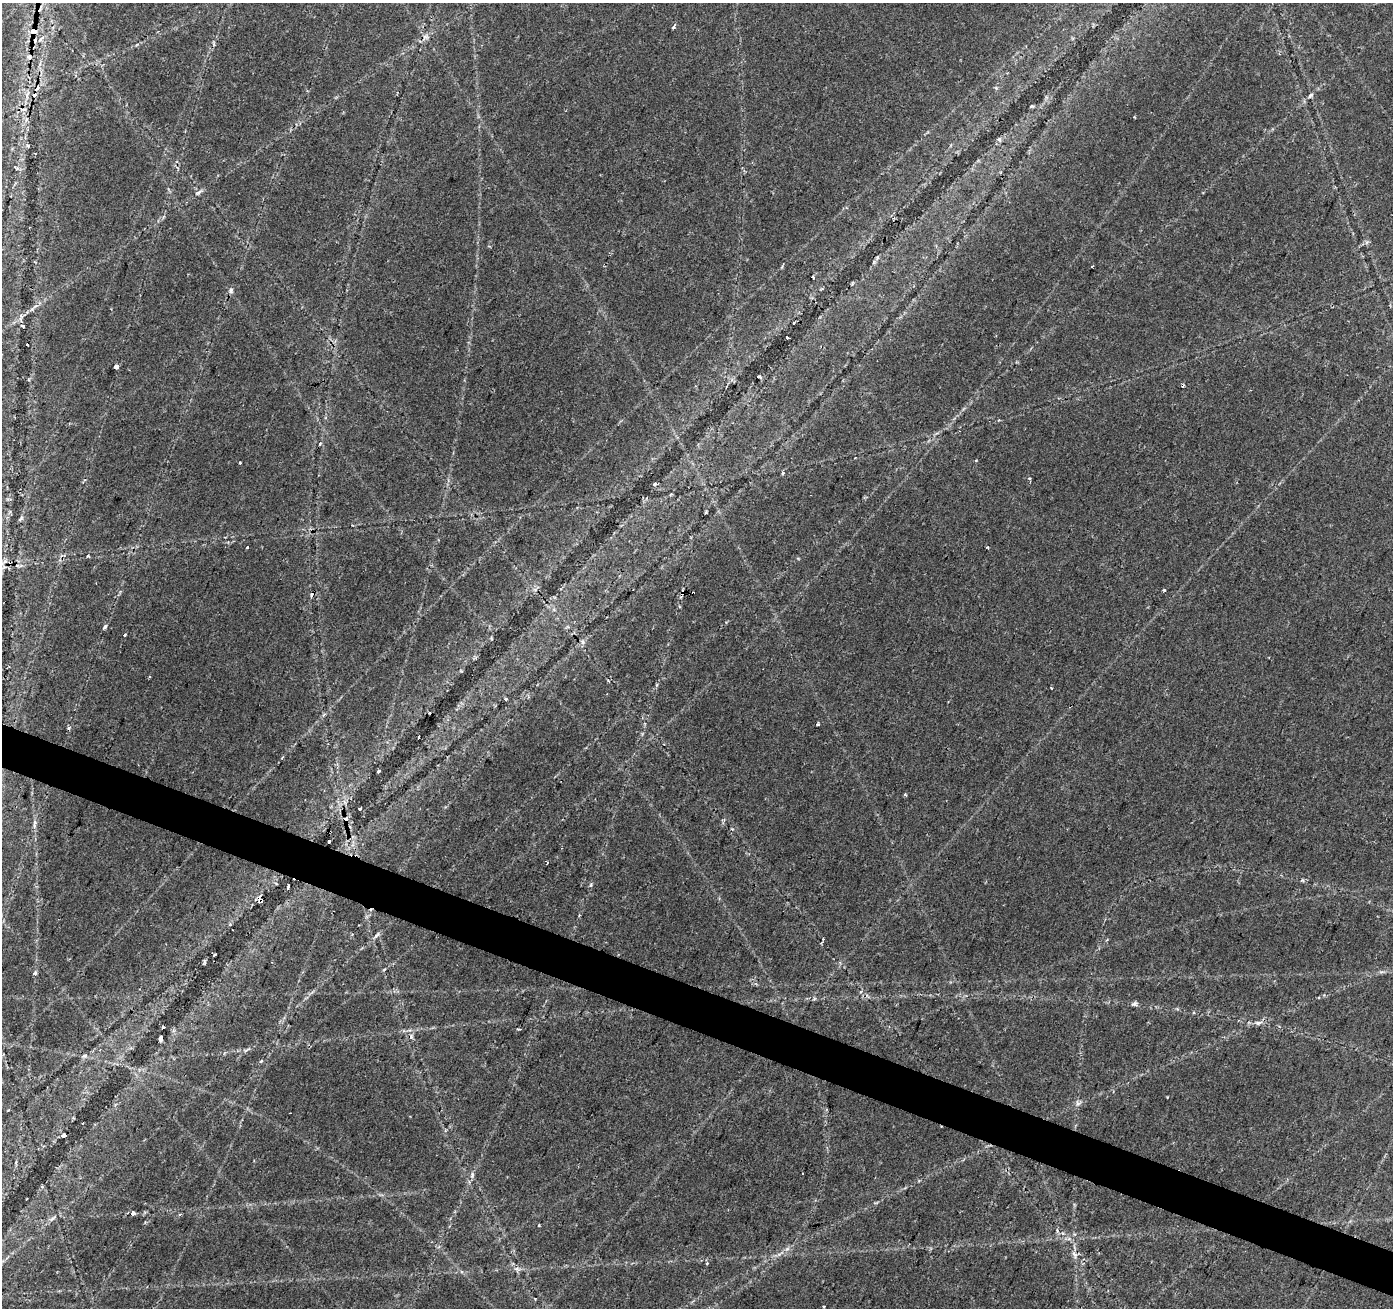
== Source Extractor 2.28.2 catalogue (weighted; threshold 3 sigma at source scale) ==
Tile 6 of 4 x 4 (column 2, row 2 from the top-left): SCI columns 1393-2783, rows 2818-4123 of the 5572 x 5702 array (HDU 1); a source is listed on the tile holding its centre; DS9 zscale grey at full resolution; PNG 1395 x 1310 px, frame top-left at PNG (2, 3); no overlay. Shown black and unused: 3% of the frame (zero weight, under 2 of 3 exposures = <1% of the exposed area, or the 3 px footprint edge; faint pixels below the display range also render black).
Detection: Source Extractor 2.28.2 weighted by HDU 2 'WHT'; one run over the whole footprint, this tile lists its part. Background 0.0334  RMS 0.0037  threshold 0.0165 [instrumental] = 3 sigma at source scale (4.5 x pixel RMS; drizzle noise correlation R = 1.50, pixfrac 1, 0.0396/0.0396 arcsec/px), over >= 5 px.
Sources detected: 92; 10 cosmic-ray / hot-pixel residue — not listed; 1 inside a brighter listed object's ellipse — not listed separately; the other 81 listed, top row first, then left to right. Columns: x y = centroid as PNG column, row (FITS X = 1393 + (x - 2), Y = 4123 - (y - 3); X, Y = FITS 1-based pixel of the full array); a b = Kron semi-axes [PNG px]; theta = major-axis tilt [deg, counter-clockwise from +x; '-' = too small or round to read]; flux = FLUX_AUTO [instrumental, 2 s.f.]
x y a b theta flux
674 26 6 3 56 0.75
34 31 8 5 78 5.8
425 37 10 8 38 1.8
41 39 12 4 45 1.2
35 40 6 4 -82 0.89
29 57 8 7 - 1.4
37 89 11 5 52 1.6
27 95 16 4 77 2.1
1310 95 7 4 45 0.78
1032 106 5 3 - 0.51
26 119 6 4 -72 0.83
999 139 6 4 -19 0.55
28 145 7 5 -34 0.69
16 168 10 4 -33 1.1
198 193 9 5 28 1
1092 266 3 2 - 0.46
813 277 3 2 - 0.73
231 290 7 5 88 0.9
33 308 17 4 41 1.9
794 323 3 2 - 0.29
787 337 3 3 - 4.6
27 345 3 3 - 1.2
116 367 4 4 - 3.2
759 377 6 3 -8 0.43
320 444 5 3 - 0.53
976 460 4 3 - 0.34
240 463 3 3 - 0.78
783 473 4 4 - 0.68
1029 478 3 3 - 0.52
655 484 5 4 - 0.55
671 494 4 3 - 0.4
706 512 5 3 - 0.37
21 518 9 4 46 0.67
247 547 3 3 - 0.71
987 547 3 3 - 0.41
87 556 3 3 - 0.43
5 561 7 5 43 1.1
1164 590 3 3 - 0.61
682 593 13 3 69 1.1
693 593 3 3 - 1.4
105 627 6 4 48 0.74
125 635 3 3 - 1.4
582 642 8 5 -71 0.9
149 677 3 2 - 0.36
506 699 3 3 - 0.52
818 725 3 3 - 1.1
69 728 5 4 - 0.54
419 737 3 2 - 0.53
379 771 3 3 - 0.76
905 795 3 3 - 0.8
360 809 3 3 - 0.41
345 819 6 5 - 2.8
34 824 14 4 89 1.5
329 841 3 2 - 0.42
1302 880 5 5 - 0.55
288 887 5 2 - 0.72
260 900 8 6 -50 1.5
377 935 10 3 50 0.83
215 954 3 2 - 0.43
204 962 7 4 72 0.49
384 969 5 3 - 0.36
35 973 6 5 - 0.54
1134 1004 9 5 7 0.92
1258 1023 11 6 6 1.5
163 1027 4 3 - 1.4
518 1029 3 2 - 0.78
160 1038 5 3 - 1.1
247 1050 14 4 31 0.98
84 1055 8 4 1 0.78
261 1061 5 4 - 0.42
1078 1103 7 7 - 1.1
64 1135 5 4 - 0.96
472 1175 8 4 -83 0.79
133 1212 4 3 - 4.1
52 1219 11 4 32 1.1
539 1225 3 3 - 0.43
787 1249 6 5 - 0.97
1075 1254 12 6 -62 1.7
707 1263 4 3 - 0.61
517 1269 8 4 8 1
535 1299 4 3 - 0.33
Overlapping masked pixels (flux is a lower limit): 7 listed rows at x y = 34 31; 35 40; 37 89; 682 593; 693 593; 345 819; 260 900
Unlisted compact peaks at least as high as the median listed source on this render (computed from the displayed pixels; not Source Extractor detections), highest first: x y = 591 885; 1167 1097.